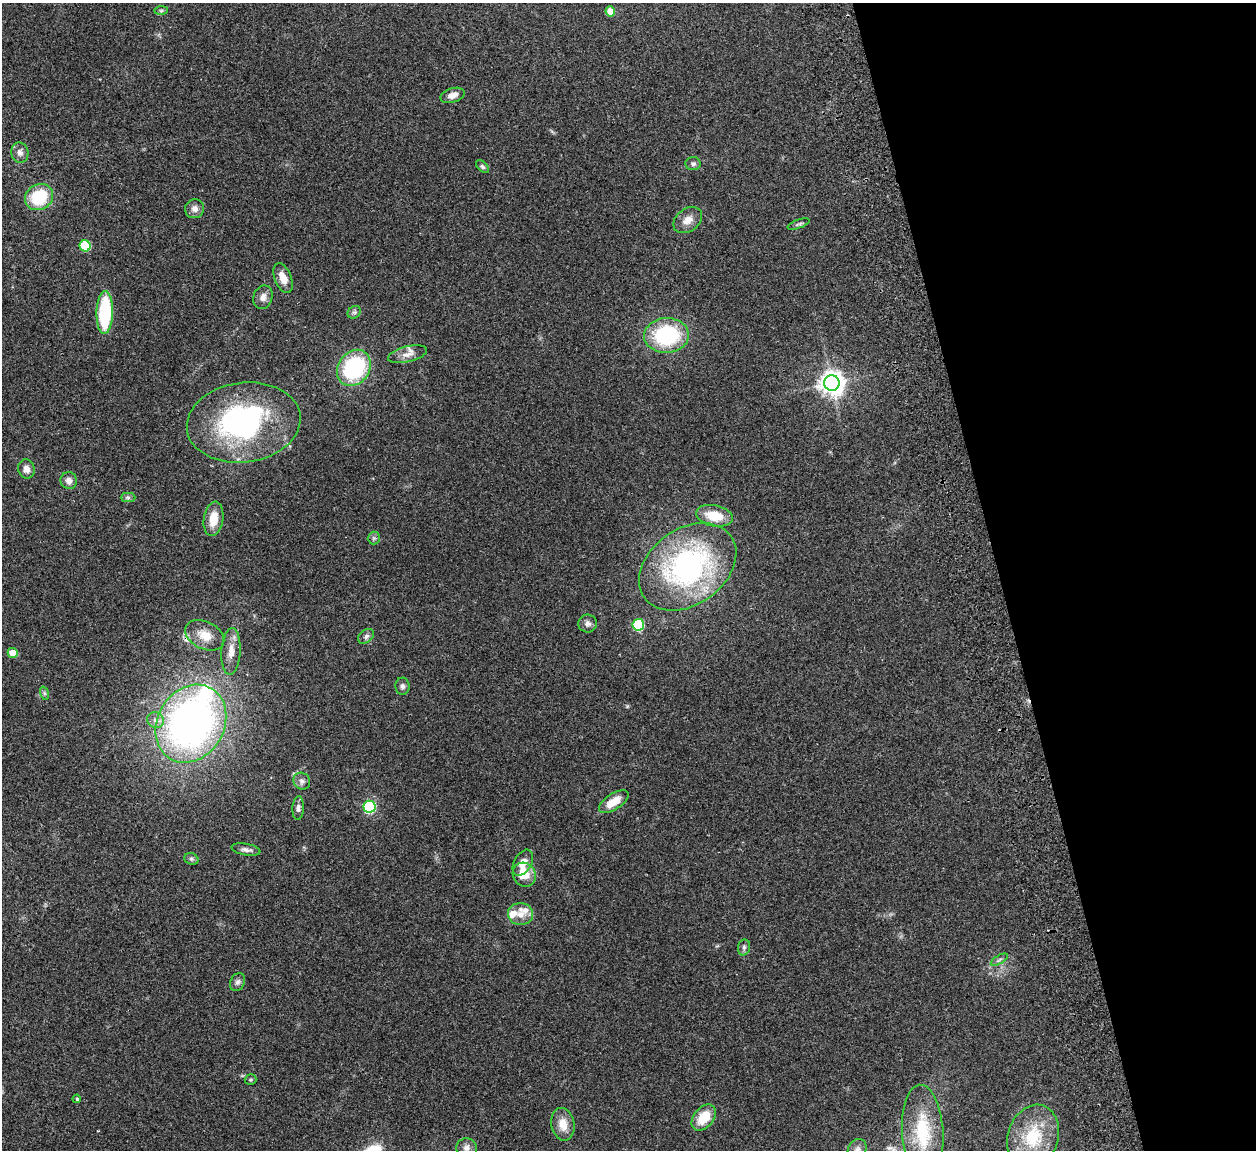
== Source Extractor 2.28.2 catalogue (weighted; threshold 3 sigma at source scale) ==
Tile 12 of 4 x 4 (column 4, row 3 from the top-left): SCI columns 3820-5073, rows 1311-2458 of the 5132 x 5030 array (HDU 1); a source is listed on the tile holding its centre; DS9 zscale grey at full resolution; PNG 1258 x 1152 px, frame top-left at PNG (2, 3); each listed source drawn as its Kron ellipse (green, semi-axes under 4 px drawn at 4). Shown black and unused: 21% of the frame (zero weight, under 2 of 3 exposures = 3% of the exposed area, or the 3 px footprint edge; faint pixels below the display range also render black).
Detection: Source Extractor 2.28.2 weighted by HDU 2 'WHT'; one run over the whole footprint, this tile lists its part. Background 0.176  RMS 0.011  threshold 0.0488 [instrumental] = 3 sigma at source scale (4.5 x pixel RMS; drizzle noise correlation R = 1.50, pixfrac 1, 0.05/0.05 arcsec/px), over >= 5 px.
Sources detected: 61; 1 inside a brighter object's white glare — neither listed nor drawn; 3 inside a brighter listed object's ellipse — not listed separately; the other 57 listed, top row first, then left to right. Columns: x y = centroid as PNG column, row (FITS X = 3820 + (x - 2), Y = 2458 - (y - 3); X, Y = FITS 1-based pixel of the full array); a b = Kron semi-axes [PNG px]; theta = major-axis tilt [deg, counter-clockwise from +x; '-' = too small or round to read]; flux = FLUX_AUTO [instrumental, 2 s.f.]
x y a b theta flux
161 11 7 4 1 1.7
610 11 5 4 - 20
452 95 12 7 17 7
20 153 10 8 -78 5.2
693 164 7 6 - 2.7
482 167 8 4 -45 1.8
39 197 14 12 30 48
195 209 9 9 - 5.9
688 220 16 11 37 11
799 224 11 3 19 2.2
85 246 5 5 - 56
283 278 16 8 -68 12
263 297 12 9 70 6.6
105 312 21 8 88 85
354 312 7 6 - 2.5
666 335 22 17 3 91
407 354 20 7 13 8.7
354 368 19 15 54 100
832 383 8 7 - 940
244 423 57 40 8 210
26 469 10 8 -71 6.2
69 481 8 8 - 5.8
128 498 7 4 0 2.2
714 516 19 10 -11 25
213 519 17 9 81 19
374 538 6 6 - 2.2
688 567 53 38 36 230
588 624 9 9 - 4.7
638 625 6 5 - 96
205 635 21 13 -27 18
366 636 9 6 39 3.4
231 651 23 9 87 13
13 653 5 4 - 18
402 686 8 7 - 3.3
44 693 7 4 -72 2
156 720 8 7 - 5.7
191 724 41 33 59 470
302 781 9 8 - 4.1
614 802 17 8 33 16
369 807 6 6 - 150
298 808 12 5 87 3.7
246 850 15 5 -10 4.7
191 859 7 5 -21 2.3
523 863 14 9 60 11
524 875 12 11 - 20
520 914 13 11 -3 11
744 947 8 6 75 2.7
999 960 10 4 30 2.7
238 982 9 7 65 3.3
251 1080 6 5 - 1.5
77 1099 4 4 - 1.2
704 1117 15 10 50 24
563 1124 16 11 -78 15
923 1133 48 20 -86 53
1033 1137 32 25 71 53
467 1148 10 9 - 5.8
857 1149 11 9 60 5.2
Overlapping masked pixels (flux is a lower limit): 1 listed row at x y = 205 635
Isophote crosses this tile's border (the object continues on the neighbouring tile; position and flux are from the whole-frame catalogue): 1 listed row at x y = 857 1149